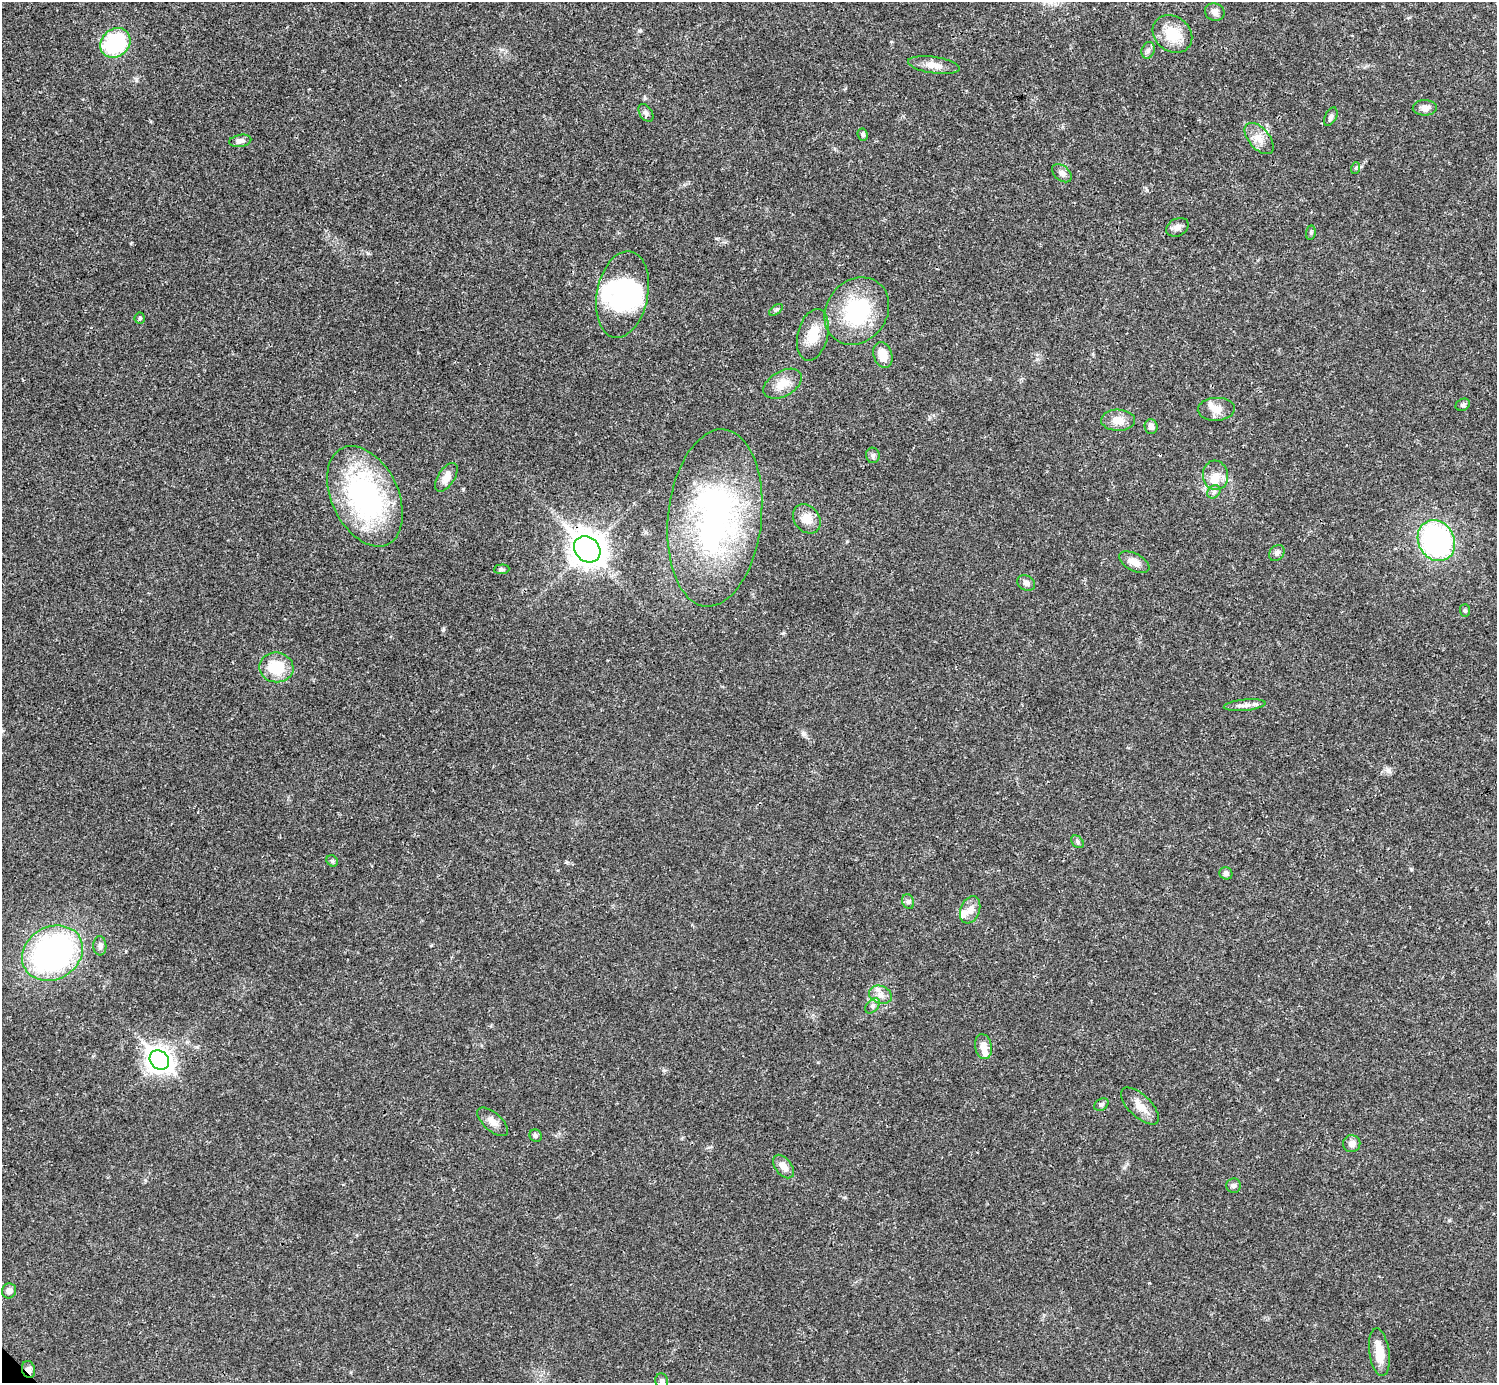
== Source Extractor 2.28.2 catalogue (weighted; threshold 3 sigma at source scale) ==
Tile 10 of 4 x 4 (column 2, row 3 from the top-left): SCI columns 1495-2989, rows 1539-2919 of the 5981 x 5981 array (HDU 1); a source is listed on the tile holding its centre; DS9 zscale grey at full resolution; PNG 1499 x 1385 px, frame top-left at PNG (2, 2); each listed source drawn as its Kron ellipse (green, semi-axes under 4 px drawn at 4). Shown black and unused: <1% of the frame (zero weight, under 3 of 4 exposures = <1% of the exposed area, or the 3 px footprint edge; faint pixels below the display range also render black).
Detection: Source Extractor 2.28.2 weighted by HDU 2 'WHT'; one run over the whole footprint, this tile lists its part. Background 0.0211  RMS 0.0023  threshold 0.0102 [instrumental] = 3 sigma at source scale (4.5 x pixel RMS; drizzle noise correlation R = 1.50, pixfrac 1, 0.05/0.05 arcsec/px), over >= 5 px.
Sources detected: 70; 2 inside a brighter object's white glare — neither listed nor drawn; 4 inside a brighter listed object's ellipse — not listed separately; the other 64 listed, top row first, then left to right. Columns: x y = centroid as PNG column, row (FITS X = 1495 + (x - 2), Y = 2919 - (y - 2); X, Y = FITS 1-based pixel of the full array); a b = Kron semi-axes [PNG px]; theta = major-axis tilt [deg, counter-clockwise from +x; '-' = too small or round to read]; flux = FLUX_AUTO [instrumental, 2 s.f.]
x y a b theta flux
1215 12 10 8 -20 1.2
1172 34 21 17 -37 5.8
115 43 16 13 42 20
1148 50 8 6 73 0.71
934 65 26 8 -8 2.4
1425 108 12 7 1 1.4
646 113 9 6 -56 0.66
1331 117 10 5 63 0.69
863 135 6 5 - 0.44
1259 138 19 10 -49 2.5
240 141 11 6 10 0.96
1356 168 6 3 71 0.28
1062 173 11 7 -41 0.94
1177 227 12 8 27 1.1
1311 233 7 5 84 0.39
622 294 44 25 79 19
776 310 8 4 37 0.4
857 311 36 30 51 18
140 318 5 5 - 0.33
813 335 26 15 76 4.7
883 355 13 9 -72 3.1
783 384 21 12 30 3.3
1463 405 7 5 27 0.58
1216 409 18 11 3 2.4
1118 420 17 10 -1 2.6
1151 427 7 6 - 0.95
873 455 8 7 - 0.68
1215 475 15 12 -83 2.5
446 477 16 8 57 1.8
1214 492 7 5 45 0.55
365 496 53 33 -64 44
715 518 89 47 84 63
807 519 16 12 -52 2.7
1436 541 21 18 -61 44
587 549 14 12 -44 320
1277 553 9 7 49 0.7
1134 562 16 8 -28 2.1
502 569 8 4 3 0.43
1026 583 9 7 -29 0.96
1465 611 6 5 - 0.38
276 667 17 15 -9 7.7
1245 705 21 5 5 1.4
1077 842 7 5 -45 0.47
332 861 6 5 - 0.4
1226 873 7 6 - 0.63
908 902 7 6 - 0.55
970 910 14 9 69 1.9
100 946 9 6 -89 0.8
52 953 31 26 30 71
880 995 11 8 -21 1.7
872 1006 9 5 49 0.7
983 1047 12 8 -79 1.8
159 1060 11 8 -45 190
1101 1105 8 5 33 0.59
1140 1106 24 11 -44 3
493 1122 19 9 -42 1.8
536 1136 6 6 - 0.48
1352 1144 9 8 - 1.2
783 1167 13 8 -52 1.7
1234 1186 7 7 - 0.62
9 1291 7 7 - 1.3
1379 1352 24 10 -82 3.9
28 1369 8 6 -76 0.96
662 1381 8 6 -75 0.63
Overlapping masked pixels (flux is a lower limit): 2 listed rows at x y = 587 549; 28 1369
Isophote crosses this tile's border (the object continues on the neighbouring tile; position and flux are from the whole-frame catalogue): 1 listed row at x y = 662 1381
Unlisted compact peaks at least as high as the median listed source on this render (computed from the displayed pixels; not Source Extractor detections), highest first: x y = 803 734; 1411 869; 443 629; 368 253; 131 243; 783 633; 1147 190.